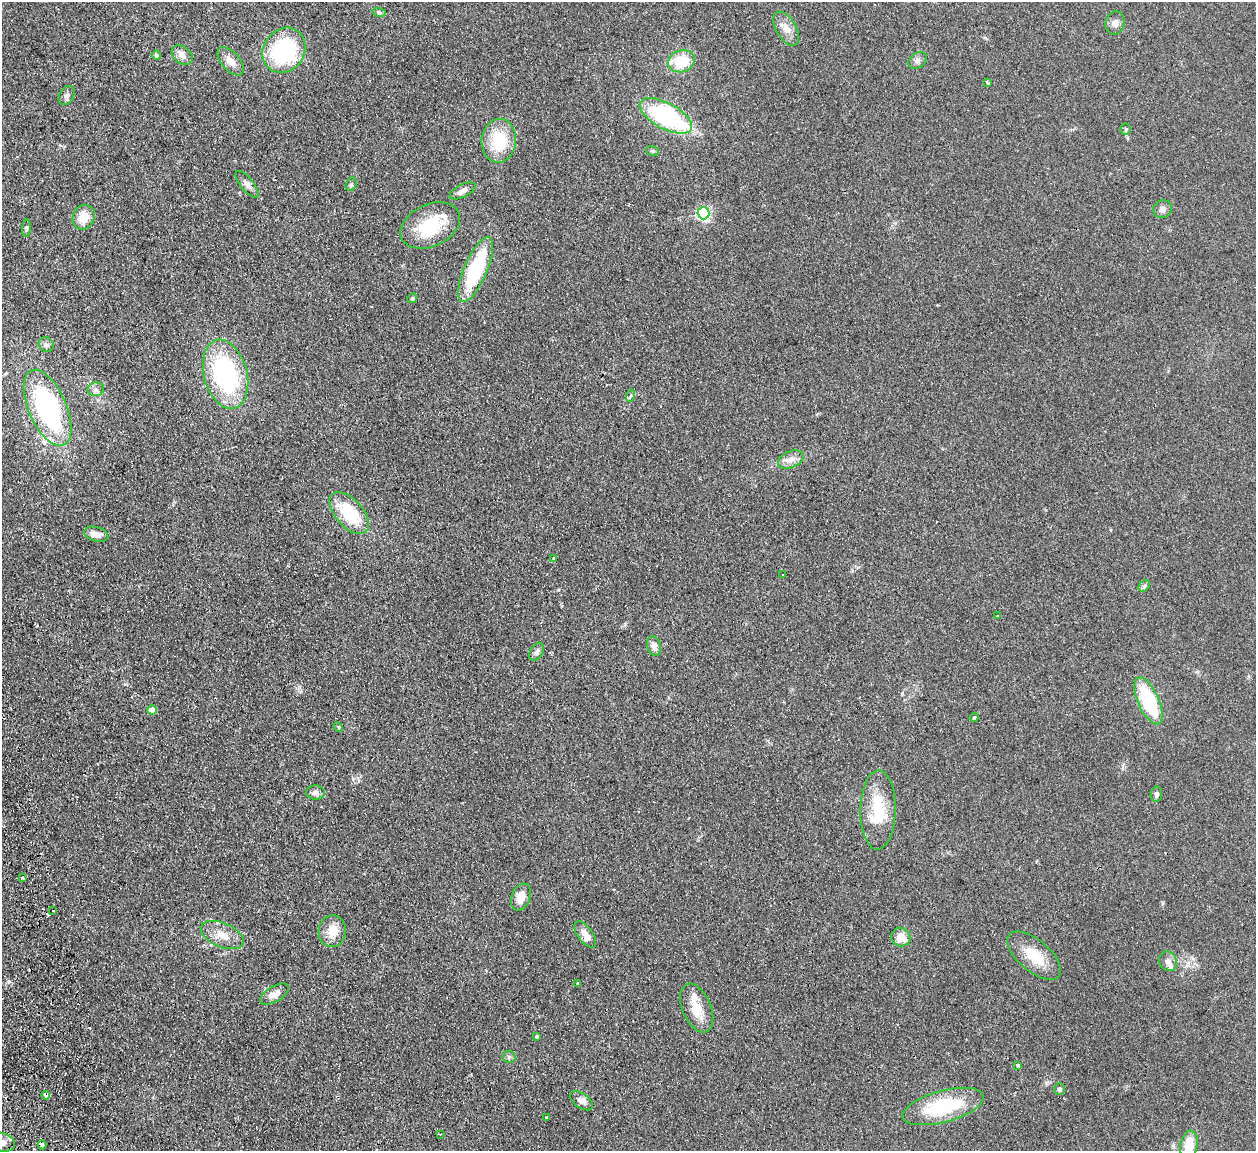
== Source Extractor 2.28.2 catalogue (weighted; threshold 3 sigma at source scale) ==
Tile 7 of 4 x 4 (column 3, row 2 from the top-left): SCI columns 2568-3821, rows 2458-3606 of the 5132 x 5031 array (HDU 1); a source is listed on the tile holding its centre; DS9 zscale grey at full resolution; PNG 1258 x 1153 px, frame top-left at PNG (2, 2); each listed source drawn as its Kron ellipse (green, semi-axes under 4 px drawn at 4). Shown black and unused: <1% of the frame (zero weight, under 2 of 3 exposures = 3% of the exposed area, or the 3 px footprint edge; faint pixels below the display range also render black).
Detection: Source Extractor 2.28.2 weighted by HDU 2 'WHT'; one run over the whole footprint, this tile lists its part. Background 0.136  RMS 0.011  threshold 0.0505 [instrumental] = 3 sigma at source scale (4.5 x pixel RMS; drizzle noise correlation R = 1.50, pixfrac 1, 0.05/0.05 arcsec/px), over >= 5 px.
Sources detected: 78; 1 inside a brighter object's white glare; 4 cosmic-ray / hot-pixel residue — neither listed nor drawn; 3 inside a brighter listed object's ellipse — not listed separately; the other 70 listed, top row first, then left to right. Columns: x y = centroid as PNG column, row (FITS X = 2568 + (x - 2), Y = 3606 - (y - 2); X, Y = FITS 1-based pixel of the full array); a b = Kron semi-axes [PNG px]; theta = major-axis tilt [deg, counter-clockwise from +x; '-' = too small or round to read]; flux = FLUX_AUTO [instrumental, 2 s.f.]
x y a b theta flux
379 12 7 4 -19 2
1115 23 12 9 76 5.3
786 29 19 10 -60 11
284 50 23 20 53 110
156 55 5 4 - 3.3
182 55 12 8 -40 6.4
917 60 10 7 33 4.2
231 61 17 9 -49 10
682 61 14 11 17 34
987 82 3 3 - 2.4
67 95 10 7 61 3.5
666 116 29 13 -28 140
1126 129 5 5 - 1.4
499 141 22 17 84 44
653 151 7 5 -15 1.9
247 184 16 6 -51 5.3
351 184 7 5 71 1.9
463 191 14 6 27 6.7
1163 209 9 8 - 5
704 213 6 6 - 170
84 217 13 11 62 17
430 226 31 21 25 50
27 228 9 3 86 1.7
476 270 35 11 67 89
412 298 5 4 - 1.4
46 345 8 7 - 3
226 374 35 21 -75 150
96 389 8 7 - 4
630 396 6 4 70 1.7
47 408 40 19 -66 160
791 459 13 8 22 7.4
349 513 25 14 -49 52
96 534 12 7 -15 8.5
554 558 3 3 - 4
783 575 3 2 - 0.71
1144 586 6 5 - 2.2
998 616 3 3 - 1.9
654 646 10 6 -74 6.3
537 652 10 6 59 3.2
1148 701 25 10 -65 70
152 710 5 4 - 9.8
974 717 4 3 - 1.8
338 727 5 4 - 1.2
315 793 9 7 -4 4
1156 794 8 5 80 2.8
878 810 39 17 89 48
23 878 3 3 - 6.7
521 897 14 9 68 12
53 911 3 2 - 2.5
332 931 16 14 86 16
585 934 15 7 -54 9.5
222 935 22 12 -23 15
901 937 10 9 - 13
1034 956 32 15 -40 29
1168 961 10 8 -61 6
578 983 3 3 - 1.7
274 994 16 7 30 8.5
697 1008 26 14 -67 23
537 1036 3 3 - 3.4
509 1057 6 6 - 2.2
1018 1065 4 3 - 1.8
1059 1089 6 5 - 2.3
46 1095 4 3 - 7.8
582 1101 13 7 -35 5.7
943 1106 42 15 15 71
546 1117 4 3 - 1.8
440 1134 3 3 - 0.97
2 1142 13 9 -16 10
42 1145 4 3 - 4.3
1189 1145 15 8 79 22
Overlapping masked pixels (flux is a lower limit): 1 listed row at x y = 46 1095
Isophote crosses this tile's border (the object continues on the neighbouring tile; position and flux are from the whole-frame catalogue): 2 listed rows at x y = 2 1142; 1189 1145